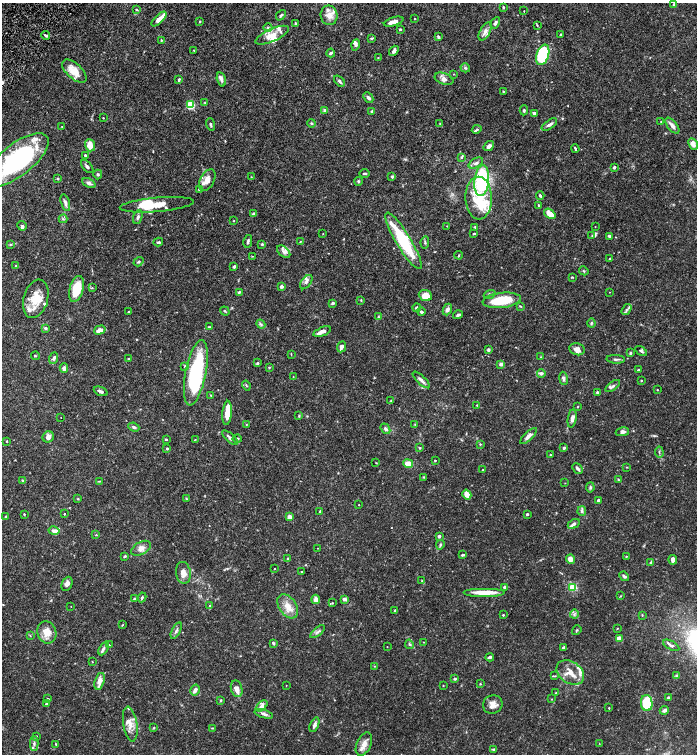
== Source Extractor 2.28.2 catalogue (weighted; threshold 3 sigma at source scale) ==
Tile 11 of 4 x 4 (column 3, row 3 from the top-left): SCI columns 2945-4333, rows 1510-3012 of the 6030 x 6025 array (HDU 1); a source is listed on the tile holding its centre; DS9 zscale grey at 2 x 2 block average (1 PNG px = mean of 2 x 2 image px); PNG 699 x 756 px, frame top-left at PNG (2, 3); each listed source drawn as its Kron ellipse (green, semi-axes under 4 px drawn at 4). Shown black and unused: <1% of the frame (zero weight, under 6 of 12 exposures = <1% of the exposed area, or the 3 px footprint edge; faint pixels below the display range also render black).
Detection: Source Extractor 2.28.2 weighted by HDU 2 'WHT'; one run over the whole footprint, this tile lists its part. Background 0.0776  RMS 0.003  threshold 0.0123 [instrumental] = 3 sigma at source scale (4.09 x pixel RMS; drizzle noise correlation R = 1.36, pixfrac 0.8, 0.05/0.05 arcsec/px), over >= 5 px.
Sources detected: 345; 1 too faint to see at this stretch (2 x 2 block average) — neither listed nor drawn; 46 inside a brighter listed object's ellipse — not listed separately; the other 298 listed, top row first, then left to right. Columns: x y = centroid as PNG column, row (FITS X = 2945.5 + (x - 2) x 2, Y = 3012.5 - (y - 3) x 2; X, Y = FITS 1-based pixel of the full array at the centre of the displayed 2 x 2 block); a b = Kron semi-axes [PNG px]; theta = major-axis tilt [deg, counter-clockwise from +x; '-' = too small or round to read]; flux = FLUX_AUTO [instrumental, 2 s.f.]
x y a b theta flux
674 4 3 2 - 0.65
503 7 3 2 - 0.64
137 10 4 2 - 0.47
524 11 2 2 - 0.2
281 15 6 3 48 0.97
329 15 10 8 -78 5.2
159 19 9 3 44 4.4
415 19 2 2 - 0.32
200 21 3 2 - 0.46
394 22 10 3 16 4.1
295 23 3 2 - 0.53
495 23 6 3 60 1.9
537 25 4 2 - 0.48
268 28 4 4 - 1.1
400 29 3 2 - 0.63
485 31 10 5 60 3.3
560 34 3 3 - 0.44
45 35 4 3 - 1.3
272 35 18 6 24 7.5
438 37 3 2 - 0.97
372 38 4 2 - 0.7
161 40 4 2 - 0.49
356 45 5 4 - 1.3
194 50 3 2 - 0.37
394 51 5 3 - 2.1
331 53 4 3 - 1.5
543 55 10 6 72 42
378 58 3 2 - 0.31
465 68 5 3 - 0.86
74 71 15 7 -42 9.7
454 74 3 2 - 0.23
179 79 3 2 - 0.72
221 79 7 4 -75 1.6
444 79 10 5 -20 2.6
340 81 6 3 -48 1.2
503 91 3 2 - 0.45
368 97 6 3 -46 1.6
205 103 3 2 - 0.48
190 105 4 4 - 25
325 110 4 3 - 1.3
524 110 5 3 - 0.92
372 111 3 3 - 0.76
534 113 4 3 - 1.5
103 118 2 2 - 0.37
661 122 2 2 - 0.33
312 123 4 3 - 0.87
440 123 3 2 - 0.28
210 124 6 3 -72 1.1
549 125 9 3 34 2.1
672 126 9 4 -51 2.8
62 127 2 2 - 0.31
477 129 5 3 - 0.92
693 144 6 4 -63 4.3
90 145 6 5 - 6.5
489 146 5 4 - 2.3
575 149 4 2 - 0.8
85 155 3 2 - 1.1
462 157 4 3 - 0.78
17 160 38 16 38 92
476 163 8 4 30 1.8
87 166 8 3 -48 1.6
614 167 3 3 - 0.96
365 173 5 3 - 0.93
98 174 5 4 - 1
251 177 3 2 - 0.33
392 177 3 3 - 0.78
58 179 3 3 - 0.54
207 180 12 7 62 5.3
358 181 4 4 - 0.88
482 181 15 7 83 54
89 183 7 3 -24 2.2
199 189 3 3 - 0.8
540 196 4 2 - 1
479 198 21 13 -89 18
65 203 9 4 -75 2.1
157 205 37 7 5 20
539 205 4 3 - 0.9
253 213 4 3 - 0.74
550 214 6 4 -38 6.4
138 217 7 3 70 1.4
63 219 4 3 - 0.92
234 221 3 2 - 0.33
22 226 5 4 - 1.1
447 226 2 2 - 0.25
475 227 3 2 - 0.54
595 227 2 2 - 0.21
323 234 2 2 - 0.26
474 234 3 2 - 0.56
592 235 3 3 - 0.6
609 236 3 2 - 1.2
248 241 6 2 78 1.2
403 241 33 7 -59 44
158 242 5 3 - 0.8
300 242 3 2 - 0.48
425 242 6 3 83 0.87
10 244 3 3 - 0.56
262 244 3 3 - 0.79
284 252 8 5 -41 2.2
459 255 4 2 - 0.6
252 256 3 2 - 0.27
610 259 3 3 - 0.78
138 262 5 3 - 0.77
16 266 3 2 - 0.38
234 267 3 3 - 0.95
584 271 5 3 - 0.66
572 277 3 2 - 0.5
306 282 8 4 55 1.8
281 286 3 3 - 1.8
92 288 3 2 - 0.58
76 289 13 7 74 16
239 292 3 3 - 0.87
609 292 2 2 - 0.18
490 294 6 4 21 1
425 295 7 5 -22 7.9
36 299 19 12 74 12
361 300 3 2 - 0.45
502 300 19 7 6 23
333 303 3 2 - 1.3
520 306 4 3 - 0.54
417 308 4 4 - 1.3
447 309 6 4 67 2.5
626 309 6 3 56 1.3
225 311 5 2 - 0.69
129 312 3 3 - 0.46
421 312 4 3 - 1.6
458 315 5 3 - 1.3
378 317 4 3 - 0.66
591 323 4 3 - 0.81
261 324 5 3 - 0.94
209 327 3 3 - 0.51
46 328 4 4 - 0.91
100 330 6 4 17 3.7
322 332 9 3 21 5.3
341 347 6 3 65 3.6
577 349 8 6 -12 3.6
488 350 3 3 - 1.8
641 351 6 3 -34 1.2
630 353 4 3 - 0.72
291 354 4 2 - 0.33
35 356 4 2 - 0.45
541 357 3 2 - 0.39
54 358 6 3 69 1.6
129 359 3 3 - 0.6
616 359 9 3 -3 1.4
257 363 3 3 - 0.66
501 364 4 3 - 1.9
185 366 4 3 - 0.7
64 368 4 4 - 2.5
269 368 3 3 - 0.48
638 370 3 2 - 0.75
196 373 33 10 79 73
541 373 4 3 - 2.3
293 377 2 2 - 0.25
563 378 7 4 -81 1.4
421 380 11 3 -43 2.2
641 380 3 2 - 0.46
246 385 5 2 - 0.58
613 386 9 3 34 1.3
657 390 2 2 - 0.31
101 391 7 3 -22 1.6
597 392 3 3 - 0.67
211 395 3 2 - 0.39
391 400 3 2 - 0.47
477 405 2 2 - 0.38
578 407 3 2 - 0.37
227 413 12 4 86 6.7
299 416 4 3 - 0.66
61 417 2 2 - 0.18
572 419 9 4 81 2.4
415 424 3 2 - 0.33
246 425 3 2 - 0.29
134 427 5 3 - 1.3
385 429 6 4 -52 1.6
622 432 7 4 10 2.2
528 436 11 4 43 3
48 437 6 5 - 2.9
230 438 9 3 -42 2
237 438 4 3 - 0.88
166 439 3 2 - 0.71
195 439 3 2 - 0.27
7 441 3 2 - 0.41
480 444 3 3 - 0.48
167 448 3 2 - 0.71
420 448 3 3 - 0.63
564 448 3 3 - 0.83
659 452 5 2 - 0.74
550 455 3 2 - 0.38
435 460 2 2 - 0.52
376 463 3 2 - 0.31
408 464 5 3 - 11
627 467 3 2 - 0.34
577 468 6 3 -48 1.7
482 470 2 2 - 0.51
423 477 3 3 - 0.46
23 480 3 3 - 0.74
618 480 4 3 - 0.63
99 481 3 2 - 0.28
565 483 2 2 - 0.24
590 487 5 3 - 0.89
467 494 5 4 - 5.3
186 498 3 3 - 0.46
78 499 3 3 - 0.44
598 501 2 2 - 4.3
359 505 2 2 - 0.29
320 511 3 2 - 0.43
582 511 5 4 - 1.2
24 514 2 2 - 0.49
64 514 2 2 - 0.5
527 514 2 2 - 1.4
6 516 3 2 - 0.47
290 517 2 2 - 10
574 524 6 3 31 1.9
54 531 5 4 - 2.7
96 535 3 2 - 0.38
439 536 3 3 - 1.3
440 545 4 3 - 0.9
141 548 10 6 29 3.7
317 548 2 2 - 0.18
463 555 4 2 - 0.85
125 556 3 2 - 0.95
626 557 3 2 - 0.43
287 558 3 3 - 0.39
570 559 4 4 - 3.8
673 560 5 3 - 2.8
650 562 3 3 - 0.5
274 568 2 2 - 0.29
301 572 2 2 - 0.43
183 573 11 7 -82 5.3
624 576 5 3 - 1.4
422 581 3 2 - 0.34
67 584 7 5 66 2.2
505 587 3 3 - 1.6
573 587 3 3 - 52
485 592 21 3 0 11
620 596 3 2 - 0.34
142 597 5 3 - 0.92
135 599 4 3 - 0.66
316 599 5 3 - 4.3
345 599 4 3 - 2.6
332 603 3 3 - 0.59
71 606 2 2 - 0.18
210 606 4 3 - 0.54
288 606 13 8 -56 6.6
395 610 3 2 - 0.51
574 614 4 3 - 1.2
503 615 2 2 - 0.87
642 615 3 3 - 0.47
122 625 4 2 - 0.39
617 628 3 2 - 0.35
577 630 5 2 - 0.61
176 631 9 3 64 1.6
47 632 11 9 -71 6.8
318 632 9 3 39 1.4
30 636 3 2 - 0.36
619 638 2 2 - 11
424 642 3 2 - 0.28
273 643 4 3 - 0.98
409 644 5 3 - 1.1
109 645 3 2 - 0.41
671 645 9 3 -29 1.5
387 647 2 2 - 0.27
563 647 4 2 - 0.89
104 648 7 4 61 1.5
490 657 4 2 - 1.5
92 662 3 2 - 0.32
374 666 3 2 - 0.32
570 672 15 10 -34 9.6
555 676 3 2 - 0.48
676 676 4 3 - 0.69
455 679 3 2 - 1.3
99 681 8 5 73 4.3
480 684 3 3 - 0.47
286 685 2 2 - 0.2
443 685 2 2 - 0.34
237 689 8 5 -74 4.5
195 690 6 3 59 2.8
556 693 3 2 - 0.48
668 697 3 2 - 1.4
47 699 3 2 - 0.53
552 699 2 2 - 0.33
221 700 4 3 - 0.51
647 703 8 5 -84 27
46 704 2 2 - 1.6
493 704 10 9 - 4.3
262 706 7 4 46 3.7
609 708 2 2 - 0.45
664 710 4 3 - 2
264 714 9 3 -17 2
130 724 17 7 -80 6
314 725 8 4 68 2
154 727 3 3 - 0.48
213 728 4 2 - 0.43
36 736 2 2 - 0.58
599 743 2 2 - 0.21
34 744 7 4 88 1.6
56 744 2 2 - 0.44
364 744 12 7 67 4.1
493 749 3 3 - 0.74
Diffuse or blended objects may show on this block-average render without a row.